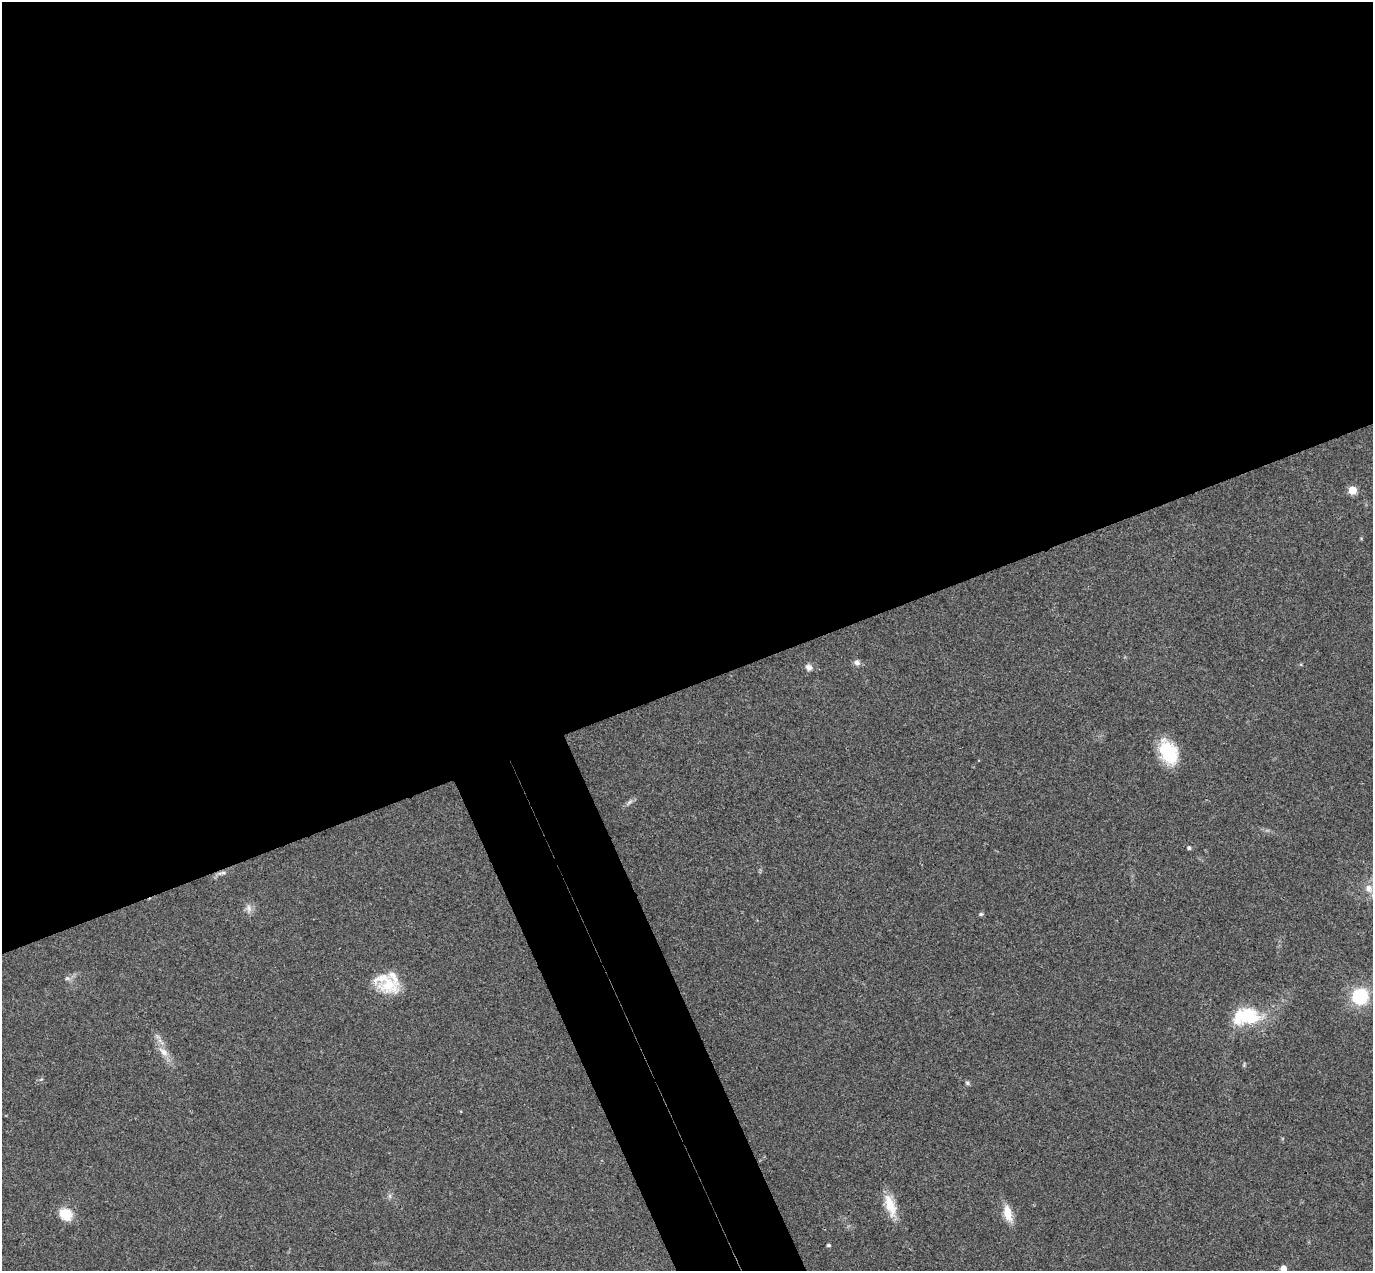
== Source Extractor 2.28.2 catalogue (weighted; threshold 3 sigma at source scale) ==
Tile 2 of 4 x 4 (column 2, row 1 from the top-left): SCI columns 1429-2799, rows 4111-5379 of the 5597 x 5556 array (HDU 1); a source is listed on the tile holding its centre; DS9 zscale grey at full resolution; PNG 1375 x 1273 px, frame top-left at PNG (2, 2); no overlay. Shown black and unused: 58% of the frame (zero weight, under 3 of 4 exposures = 6% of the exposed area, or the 3 px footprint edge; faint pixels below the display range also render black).
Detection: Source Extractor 2.28.2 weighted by HDU 2 'WHT'; one run over the whole footprint, this tile lists its part. Background 0.0535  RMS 0.0051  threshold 0.023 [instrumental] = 3 sigma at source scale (4.5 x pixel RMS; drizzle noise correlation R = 1.50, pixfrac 1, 0.05/0.05 arcsec/px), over >= 5 px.
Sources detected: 23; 1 inside a brighter listed object's ellipse — not listed separately; the other 22 listed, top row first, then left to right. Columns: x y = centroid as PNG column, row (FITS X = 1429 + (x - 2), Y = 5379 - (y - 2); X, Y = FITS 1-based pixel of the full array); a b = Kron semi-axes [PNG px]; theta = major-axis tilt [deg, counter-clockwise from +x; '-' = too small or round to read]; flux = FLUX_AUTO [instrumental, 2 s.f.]
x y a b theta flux
1352 490 5 5 - 19
857 663 9 8 - 1.9
809 667 9 8 - 2.2
1169 753 24 15 -65 26
630 802 9 5 34 1.5
1189 848 5 4 - 0.9
222 873 15 4 11 1.6
1369 888 13 9 -68 4.5
249 908 11 7 -75 2.4
981 914 6 5 - 0.81
67 978 8 5 -16 1.3
388 985 29 21 -13 17
1360 996 13 12 - 29
1246 1016 31 17 5 28
163 1052 17 8 -44 4.5
967 1083 6 5 - 0.89
390 1196 7 4 -72 0.97
890 1205 31 11 -71 10
66 1214 15 13 -33 9.5
1008 1214 21 10 -77 7.6
829 1245 4 3 - 0.85
1283 1268 5 5 - 5.9
Isophote crosses this tile's border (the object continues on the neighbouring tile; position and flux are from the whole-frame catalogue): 1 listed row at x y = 1283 1268